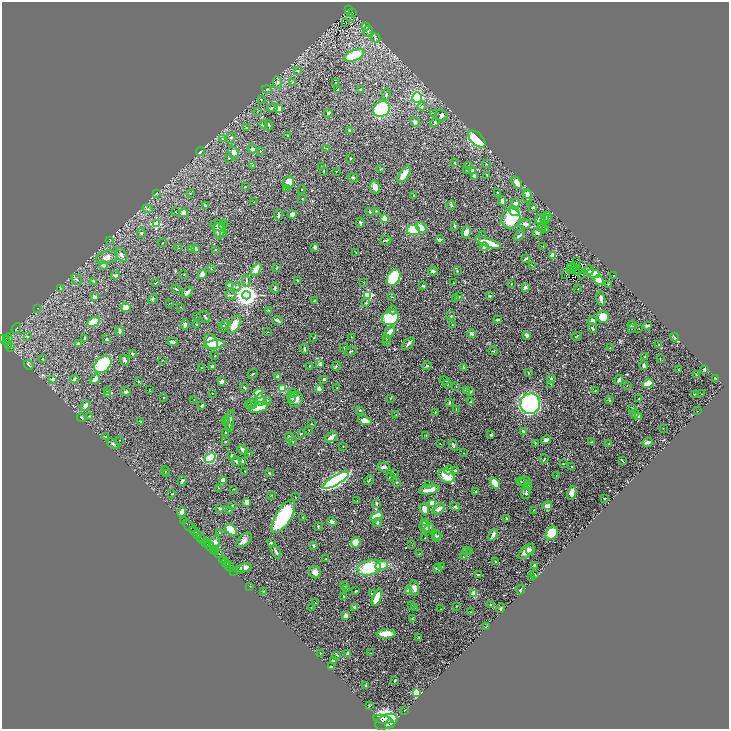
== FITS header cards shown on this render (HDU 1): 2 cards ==
NAXIS1  =                 1454
NAXIS2  =                 1454

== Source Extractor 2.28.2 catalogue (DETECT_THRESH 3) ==
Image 1454 x 1454 px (HDU 1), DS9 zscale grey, zoomed out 1/2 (1 PNG px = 2 x 2 image px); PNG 731 x 731 px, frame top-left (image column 2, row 1454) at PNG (2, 2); each listed source drawn as its Kron ellipse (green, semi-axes under 4 px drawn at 4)
Background 0.453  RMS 0.021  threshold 0.0627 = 3 sigma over >= 5 px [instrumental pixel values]
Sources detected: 529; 27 cannot appear on this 1/2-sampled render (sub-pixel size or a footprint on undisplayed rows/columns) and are neither listed nor drawn; of the other 502, the 500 brightest by FLUX_AUTO listed and drawn (2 fainter detections omitted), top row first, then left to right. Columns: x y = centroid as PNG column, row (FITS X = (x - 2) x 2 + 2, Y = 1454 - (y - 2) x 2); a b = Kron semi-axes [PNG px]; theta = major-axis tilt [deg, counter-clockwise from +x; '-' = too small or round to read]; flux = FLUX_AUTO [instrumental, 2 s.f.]
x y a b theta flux
349 9 4 2 - 32
353 13 2 1 - 11
350 17 2 2 - 3.4
346 22 2 1 - 0.92
366 27 3 2 - 1.8
368 31 5 3 - 4.7
376 38 5 3 - 5.5
354 55 10 5 23 140
297 71 3 3 - 4.3
278 82 6 4 -81 8.4
292 82 3 2 - 2.1
336 82 2 1 - 1.2
267 89 5 1 - 1.9
337 90 3 2 - 3.6
360 90 3 3 - 4.1
386 94 6 3 84 8.2
417 97 5 4 - 370
261 100 3 2 - 1.9
422 106 4 3 - 6.5
272 107 5 3 - 7.3
278 108 4 3 - 58
382 109 9 7 30 380
257 111 2 2 - 1.2
328 113 4 3 - 4.8
433 113 3 2 - 2.2
442 115 6 5 - 12
415 122 5 4 - 13
435 123 5 3 - 6.9
263 124 4 3 - 12
269 125 5 2 - 4.8
247 128 3 2 - 8.7
349 130 3 2 - 2.5
288 135 2 2 - 2.4
231 138 5 3 - 4.3
223 139 3 2 - 2.3
477 139 10 6 -44 170
327 148 3 2 - 2.4
252 149 4 3 - 13
260 151 2 2 - 1.8
200 152 4 2 - 4.3
234 152 6 4 -61 19
229 158 3 3 - 3.1
351 158 4 2 - 1.9
455 163 2 2 - 9.5
486 164 3 3 - 2.5
253 165 2 1 - 1.1
468 166 3 2 - 2.3
322 167 3 2 - 1.9
381 169 4 1 - 2.5
466 170 2 1 - 1.3
324 171 2 2 - 2.5
473 171 4 3 - 17
336 172 2 1 - 1.1
404 174 10 4 53 61
487 175 3 2 - 2.2
475 176 3 3 - 18
353 178 5 3 - 4.2
288 182 6 5 - 43
517 183 7 4 -54 32
245 187 2 2 - 2.6
375 187 7 4 -82 20
287 189 3 3 - 3.2
302 189 2 1 - 1.5
497 192 2 2 - 1.8
157 193 3 2 - 1.8
190 193 3 2 - 1.9
528 194 5 3 - 11
413 195 2 2 - 3
528 196 7 4 -81 20
302 199 2 2 - 1.6
502 201 5 3 - 17
254 202 3 2 - 1.7
515 203 4 3 - 15
205 205 4 2 - 5.8
451 205 4 3 - 6.4
533 207 3 2 - 8.7
148 209 5 3 - 6.6
376 211 3 2 - 2
515 211 5 3 - 160
176 212 2 2 - 1.4
370 212 3 3 - 3
184 213 4 3 - 46
292 214 4 3 - 15
278 215 5 2 - 5.2
547 217 5 3 - 19
384 218 2 2 - 82
511 219 10 9 - 150
540 219 6 3 35 23
545 219 5 4 - 9.6
360 223 5 3 - 7.4
156 224 3 3 - 160
525 224 6 5 - 14
223 225 5 3 - 5.4
218 226 7 5 -20 12
455 226 4 3 - 5
421 227 6 4 -49 45
542 227 5 3 - 11
413 230 6 5 - 83
546 230 3 2 - 2.2
219 231 8 5 -84 30
466 232 6 4 69 27
537 232 5 4 - 8.9
141 233 5 4 - 4.4
224 234 4 3 - 4.5
483 235 2 1 - 1.1
519 236 6 3 45 9.2
110 240 3 2 - 1.5
386 240 6 2 6 5.7
440 240 4 3 - 8.5
163 243 2 2 - 1.4
488 243 13 3 -18 110
315 247 4 4 - 7.3
484 247 4 3 - 10
543 247 2 2 - 1.6
179 248 2 1 - 1.2
191 249 4 3 - 3.5
195 249 3 3 - 21
215 250 2 2 - 2.6
356 252 2 1 - 0.93
121 255 7 5 -52 12
553 255 2 2 - 66
107 257 11 6 14 26
526 259 4 2 - 8.6
576 261 2 1 - 2.8
103 265 5 4 - 12
532 265 3 2 - 1.7
575 265 3 1 - 1.2
277 267 3 2 - 2.2
570 267 2 1 - 4.2
211 268 4 2 - 1.7
573 268 3 2 - 0.88
256 270 7 4 57 44
570 270 2 1 - 1.1
589 270 5 3 - 7.2
433 271 5 3 - 7.8
457 271 3 3 - 3.6
579 271 2 1 - 1.3
577 272 2 1 - 1
593 273 7 3 -11 83
202 274 5 4 - 33
565 274 2 1 - 2.3
116 275 4 3 - 8.6
184 275 3 2 - 2.1
582 275 2 1 - 1.2
614 276 2 2 - 2.7
394 278 9 6 60 200
76 279 6 3 -39 6.1
298 280 3 2 - 4.9
599 280 5 3 - 39
94 281 3 2 - 4.9
246 281 6 3 -86 4.9
363 282 2 2 - 1.4
156 283 3 2 - 2.4
453 283 2 1 - 1.3
511 284 2 2 - 1.6
608 284 3 3 - 2.8
229 285 3 2 - 7.3
423 286 3 2 - 6.9
236 287 4 3 - 5.5
60 288 4 2 - 3.2
275 288 5 2 - 7.3
525 288 4 3 - 12
176 289 4 2 - 3.6
578 289 2 1 - 1.2
187 292 6 2 51 18
230 295 5 3 - 4.1
246 295 4 4 - 3700
368 295 3 3 - 330
490 296 2 2 - 5
95 297 3 3 - 17
392 297 4 2 - 2.4
459 297 3 2 - 2.3
456 298 3 2 - 2.5
153 299 6 3 57 6.5
601 299 7 3 -81 15
314 301 2 2 - 2.8
366 303 3 3 - 3.7
169 304 2 2 - 1.3
181 307 2 1 - 1.7
38 308 2 2 - 1.2
126 308 5 4 - 27
268 310 3 2 - 2.2
393 310 4 3 - 5.8
451 316 2 2 - 3.8
196 317 2 1 - 0.9
205 317 6 2 -55 4.6
603 317 6 6 - 70
390 318 9 7 23 230
498 319 4 2 - 5.8
592 320 5 4 - 14
277 321 5 3 - 11
94 322 6 4 29 83
197 324 4 2 - 3.8
452 324 2 2 - 1.4
185 325 5 2 - 10
225 325 4 2 - 16
234 325 10 5 62 48
632 325 4 4 - 11
647 325 4 3 - 6.6
223 327 3 3 - 6.1
16 328 6 2 55 3
592 328 5 3 - 8.5
632 328 3 2 - 2.3
639 328 3 1 - 1.2
120 331 4 2 - 12
390 331 6 3 43 30
267 332 2 1 - 1.2
472 334 4 3 - 13
527 335 3 3 - 16
576 336 5 2 - 2.6
27 337 4 3 - 4.5
314 337 4 2 - 2.5
351 337 3 2 - 1.4
675 337 4 4 - 4.4
8 338 5 3 - 170
85 338 4 2 - 8.4
7 339 2 1 - 75
106 339 3 2 - 4.3
387 339 3 2 - 2.1
4 340 6 3 -35 320
173 342 5 2 - 17
211 342 8 6 -54 73
386 342 3 3 - 4.7
78 344 4 3 - 10
214 344 10 4 9 120
409 344 8 3 47 12
659 344 3 2 - 2.5
9 346 2 2 - 71
11 347 2 1 - 7.9
344 347 3 2 - 1.7
610 347 2 2 - 1.7
304 349 4 2 - 5.7
351 351 6 2 27 3.4
493 351 4 2 - 1.9
132 353 3 2 - 3.7
215 356 2 1 - 1.7
645 357 2 2 - 2.2
43 359 2 2 - 1.8
660 359 3 1 - 1.4
124 360 6 3 -68 11
163 360 2 1 - 1.6
103 364 10 7 46 270
320 364 3 3 - 19
28 365 5 2 - 3.3
212 366 3 3 - 5.5
309 366 2 2 - 1.8
336 366 5 3 - 4.3
427 366 5 3 - 4.9
644 366 4 3 - 12
464 367 4 2 - 6.1
201 368 2 2 - 5.7
705 369 3 2 - 5.5
678 370 2 1 - 1.5
528 373 3 2 - 2.5
252 374 5 2 - 2.8
696 375 3 2 - 3.8
278 376 4 3 - 10
716 378 2 2 - 3.3
53 379 3 3 - 8.7
74 379 4 3 - 9
95 379 5 3 - 24
324 379 3 2 - 7
551 379 3 3 - 6.6
445 380 5 2 - 4.4
619 380 4 3 - 11
138 381 3 2 - 2
221 382 4 3 - 17
447 384 4 4 - 4.8
551 384 3 2 - 1.9
648 384 5 4 - 110
627 385 2 2 - 1.3
456 386 2 1 - 1
244 387 4 3 - 4.4
337 388 2 1 - 1.2
150 389 2 1 - 1.1
282 389 4 3 - 40
319 389 3 3 - 18
107 390 3 2 - 2.1
467 391 3 3 - 27
595 391 3 2 - 1.6
126 392 5 3 - 8.8
471 392 3 3 - 3.1
212 393 2 1 - 1.7
108 394 3 2 - 18
259 394 5 4 - 95
293 394 5 3 - 5.2
694 394 2 2 - 2.1
701 394 2 1 - 1.6
291 397 5 4 - 5.7
164 398 2 2 - 2.2
390 398 4 2 - 2.1
260 399 6 3 -79 9
295 399 8 7 - 30
639 399 2 2 - 2.8
194 400 3 2 - 1.8
267 400 3 3 - 3.6
609 400 4 3 - 3.7
449 402 3 2 - 4.5
471 402 4 3 - 2.7
252 404 5 3 - 4.7
530 404 10 10 - 740
248 405 3 3 - 3.5
85 406 5 3 - 22
202 406 3 2 - 7.8
259 407 10 5 16 120
456 409 3 2 - 1.8
632 409 4 3 - 3.2
360 410 3 3 - 3.6
697 411 2 1 - 1.2
435 413 4 2 - 1.9
396 414 2 1 - 1
635 414 4 3 - 8.1
89 416 3 2 - 2.9
638 416 3 3 - 15
81 418 4 3 - 5.7
226 420 3 2 - 3.8
230 420 10 3 80 12
365 420 7 4 -15 21
140 422 4 2 - 2.9
226 422 3 3 - 8.6
311 424 3 1 - 1.6
229 428 3 3 - 5.7
663 428 2 2 - 1.4
309 430 3 2 - 1.7
523 431 3 3 - 8.8
226 433 2 2 - 2.2
301 434 3 2 - 2.5
491 435 3 2 - 5.1
105 436 3 2 - 3.1
426 436 3 2 - 2.8
289 437 5 3 - 6.9
331 437 7 3 35 19
119 440 2 1 - 1.4
546 440 5 4 - 9.9
292 441 3 3 - 3.1
225 442 3 2 - 2.2
592 442 3 2 - 3.2
648 442 5 3 - 9.2
440 443 2 1 - 1.3
535 443 3 2 - 2
113 444 6 3 -38 6.6
609 444 3 2 - 1.9
453 445 6 3 -62 6
343 447 2 2 - 1.6
243 450 6 3 -51 11
249 453 2 2 - 2.7
464 453 2 2 - 1.3
231 456 4 3 - 3.4
210 458 6 4 37 130
544 459 5 2 - 3.3
622 460 4 2 - 2.6
236 461 5 3 - 8.9
243 461 3 3 - 11
563 464 2 2 - 2.8
383 467 6 3 0 11
572 467 2 2 - 2
449 470 4 3 - 4.6
165 471 5 2 - 4.1
245 471 2 1 - 1.4
455 471 3 3 - 11
167 473 3 2 - 2.1
269 473 3 2 - 3
394 474 3 2 - 4.3
391 476 4 3 - 3.6
447 476 8 6 -29 76
556 476 2 2 - 1.2
223 480 3 3 - 39
336 480 15 4 30 1100
369 480 5 2 - 2.9
182 481 5 2 - 7.5
521 481 5 3 - 4.2
524 481 6 4 15 9
396 482 4 3 - 3.1
495 483 6 4 -50 71
428 484 3 2 - 2.3
528 486 4 4 - 8.6
219 488 2 2 - 1.5
234 489 2 2 - 2
429 490 10 4 9 45
476 492 3 2 - 4.5
526 493 6 3 75 7.4
572 493 7 4 76 34
172 494 3 2 - 2
271 495 3 2 - 2
295 497 2 1 - 1.6
604 498 2 2 - 2.5
357 501 2 1 - 1
247 502 4 3 - 35
376 503 3 2 - 3.2
433 503 4 4 - 64
232 505 2 2 - 2.7
547 506 5 3 - 27
455 507 5 3 - 5.4
220 508 3 2 - 8.7
424 509 6 4 -72 23
439 509 6 4 38 24
230 510 4 2 - 4.1
534 510 2 2 - 2.2
182 512 5 3 - 27
283 516 18 8 59 350
303 517 2 2 - 4
376 517 6 4 26 120
506 519 2 2 - 5.3
184 521 4 1 - 16
332 522 5 4 - 11
425 522 3 3 - 16
377 523 4 3 - 5.1
190 526 8 1 -45 64
318 527 3 2 - 4.7
425 527 6 5 - 15
429 528 5 3 - 7.3
231 530 7 4 -45 190
194 531 5 1 - 520
219 533 3 2 - 2.4
552 533 7 5 55 80
198 534 2 2 - 340
493 535 6 3 65 16
436 536 6 3 -75 5.8
438 536 3 3 - 2.7
201 537 2 1 - 230
425 538 2 2 - 1.9
203 539 3 2 - 540
244 540 9 5 44 18
205 542 3 1 - 61
215 542 6 5 - 8.8
356 542 5 4 - 67
207 543 3 1 - 78
271 543 4 3 - 6.4
412 545 2 2 - 1.2
209 546 5 3 - 180
314 546 3 2 - 5.1
213 550 3 1 - 110
466 550 2 2 - 1.2
530 550 5 4 - 7.6
526 551 10 5 43 29
216 552 2 1 - 82
276 552 7 3 -63 8
470 552 2 2 - 1.7
420 553 3 2 - 1.2
219 554 3 1 - 110
463 557 3 2 - 1.7
222 559 3 2 - 520
326 559 3 2 - 1.7
495 561 3 2 - 2.1
226 562 2 2 - 500
227 564 2 2 - 190
382 565 6 4 20 52
534 565 3 2 - 4.7
442 566 3 2 - 3
229 567 5 1 - 59
244 567 8 4 10 25
369 568 12 7 16 160
438 569 4 2 - 11
239 570 2 2 - 2.6
234 571 4 1 - 23
315 572 6 5 - 20
534 574 4 3 - 6
478 575 4 2 - 4.6
532 578 3 3 - 8.3
250 586 2 2 - 1.4
344 586 4 3 - 3.8
414 588 7 5 -80 19
346 589 3 2 - 3.8
521 589 5 2 - 3.9
263 591 3 2 - 2.7
356 591 2 2 - 3.8
408 591 4 4 - 22
372 593 4 2 - 2.6
474 594 2 2 - 110
343 596 4 3 - 4.3
377 597 9 4 68 57
315 603 2 1 - 1.3
491 604 3 3 - 3.8
411 605 2 1 - 1.4
456 606 3 2 - 1.5
311 607 2 2 - 1.3
354 607 4 2 - 9.6
414 608 2 2 - 1.5
501 608 5 2 - 4.5
441 609 2 2 - 1.3
471 612 4 2 - 3.1
345 616 4 3 - 22
412 619 3 3 - 3.4
486 627 3 2 - 5.7
386 634 9 4 1 72
419 637 3 2 - 1.9
320 653 3 2 - 1.4
371 653 3 2 - 1.5
347 654 4 3 - 6.7
337 655 3 2 - 2
334 660 3 3 - 18
331 666 3 1 - 2.5
395 680 3 2 - 5.1
366 685 3 2 - 4.5
416 692 3 3 - 190
369 705 3 3 - 2.3
404 711 2 1 - 13
382 719 9 4 -10 9400
386 722 12 7 25 2200
390 724 5 2 - 2900
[2 fainter detections neither listed nor drawn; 27 sub-pixel or undisplayed-footprint detections neither listed nor drawn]